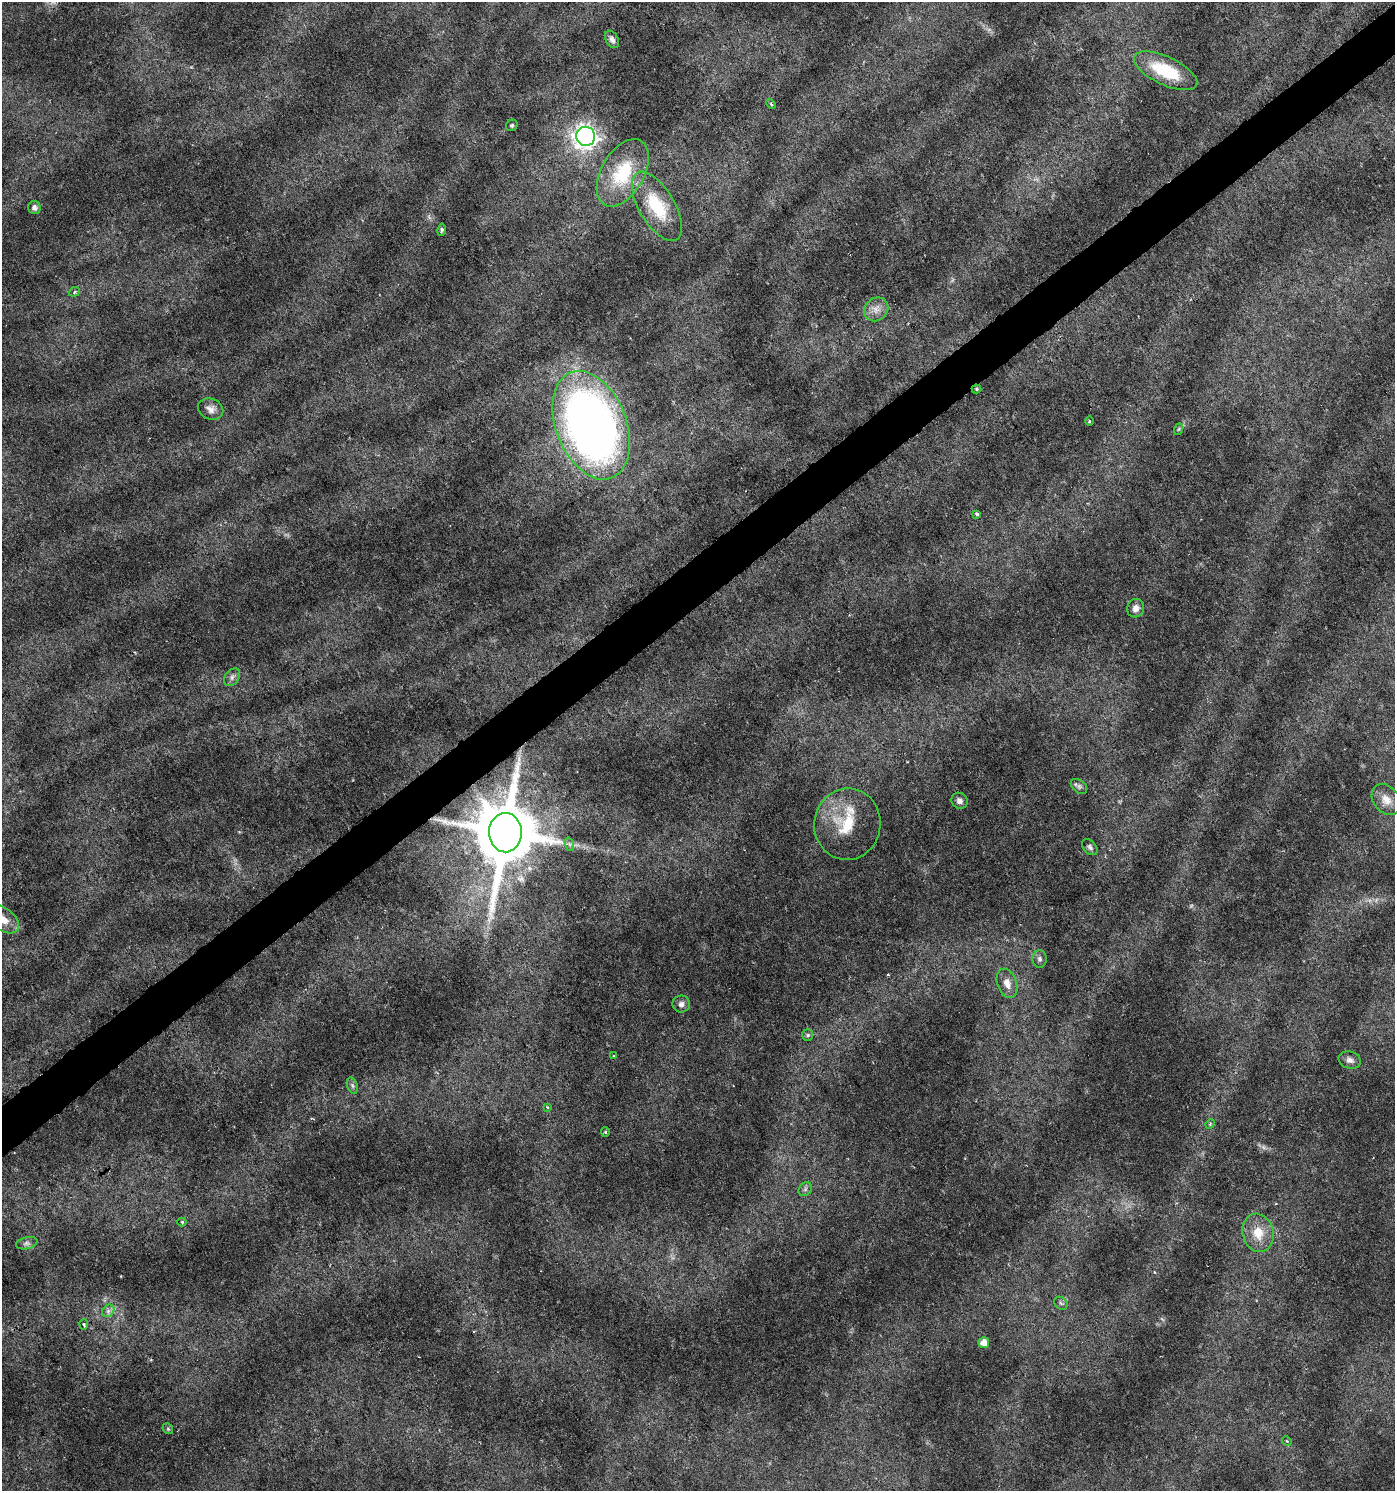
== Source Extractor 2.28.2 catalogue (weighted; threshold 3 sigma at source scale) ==
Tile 10 of 4 x 4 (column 2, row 3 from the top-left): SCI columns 1524-2916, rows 1493-2981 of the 5896 x 5961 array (HDU 1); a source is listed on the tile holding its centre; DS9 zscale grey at full resolution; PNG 1397 x 1493 px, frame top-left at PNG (2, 2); each listed source drawn as its Kron ellipse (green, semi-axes under 4 px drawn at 4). Shown black and unused: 3% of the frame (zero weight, under 3 of 6 exposures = <1% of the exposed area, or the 3 px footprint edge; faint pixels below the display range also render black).
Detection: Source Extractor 2.28.2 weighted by HDU 2 'WHT'; one run over the whole footprint, this tile lists its part. Background 0.0224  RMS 0.0023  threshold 0.00929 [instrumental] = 3 sigma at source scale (4.09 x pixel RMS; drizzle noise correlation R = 1.36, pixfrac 0.8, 0.0396/0.0396 arcsec/px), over >= 5 px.
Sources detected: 49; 2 too faint to see at this stretch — neither listed nor drawn; the other 47 listed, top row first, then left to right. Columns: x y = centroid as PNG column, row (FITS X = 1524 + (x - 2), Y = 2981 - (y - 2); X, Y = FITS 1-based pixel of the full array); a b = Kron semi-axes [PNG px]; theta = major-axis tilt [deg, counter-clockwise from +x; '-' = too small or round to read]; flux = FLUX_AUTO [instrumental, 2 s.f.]
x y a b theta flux
612 39 9 6 -59 0.8
1166 71 34 14 -25 9.7
771 104 5 3 - 0.27
512 125 6 5 - 0.33
586 136 9 9 - 140
623 173 37 21 60 13
657 206 39 18 -59 11
34 208 7 6 - 0.85
442 230 6 4 81 0.38
74 292 6 4 21 0.42
876 309 13 11 41 1.8
976 389 5 4 - 0.27
211 409 13 10 -23 1.4
1089 421 4 3 - 0.21
591 425 57 35 -68 170
1179 429 6 3 70 0.26
977 514 4 3 - 0.72
1136 608 9 8 - 1.2
232 677 10 7 57 0.81
1079 786 9 6 -39 0.62
1386 800 17 12 -52 2.4
959 801 8 7 - 0.95
847 824 36 33 83 11
505 833 20 16 -88 2000
569 844 7 4 -71 0.48
1090 847 9 6 -45 0.59
3 919 18 11 -36 3.2
1040 959 8 7 - 0.69
1007 983 15 9 -70 2
681 1004 8 8 - 0.97
808 1035 6 5 - 0.41
614 1056 4 3 - 0.19
1350 1060 11 8 -18 1
352 1086 8 5 -71 0.56
547 1107 4 3 - 0.44
1210 1124 5 4 - 0.26
605 1132 5 4 - 0.25
805 1189 7 6 - 0.55
182 1222 4 4 - 0.3
1258 1233 19 15 -74 4.6
27 1243 11 6 13 0.75
1061 1303 7 5 -44 0.46
108 1311 7 5 46 0.62
84 1324 5 4 - 0.46
984 1343 5 5 - 1.9
168 1429 6 4 -46 0.29
1287 1441 5 4 - 0.21
Overlapping masked pixels (flux is a lower limit): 2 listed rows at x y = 976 389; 505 833
Isophote crosses this tile's border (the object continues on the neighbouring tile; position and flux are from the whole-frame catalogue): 1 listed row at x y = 3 919